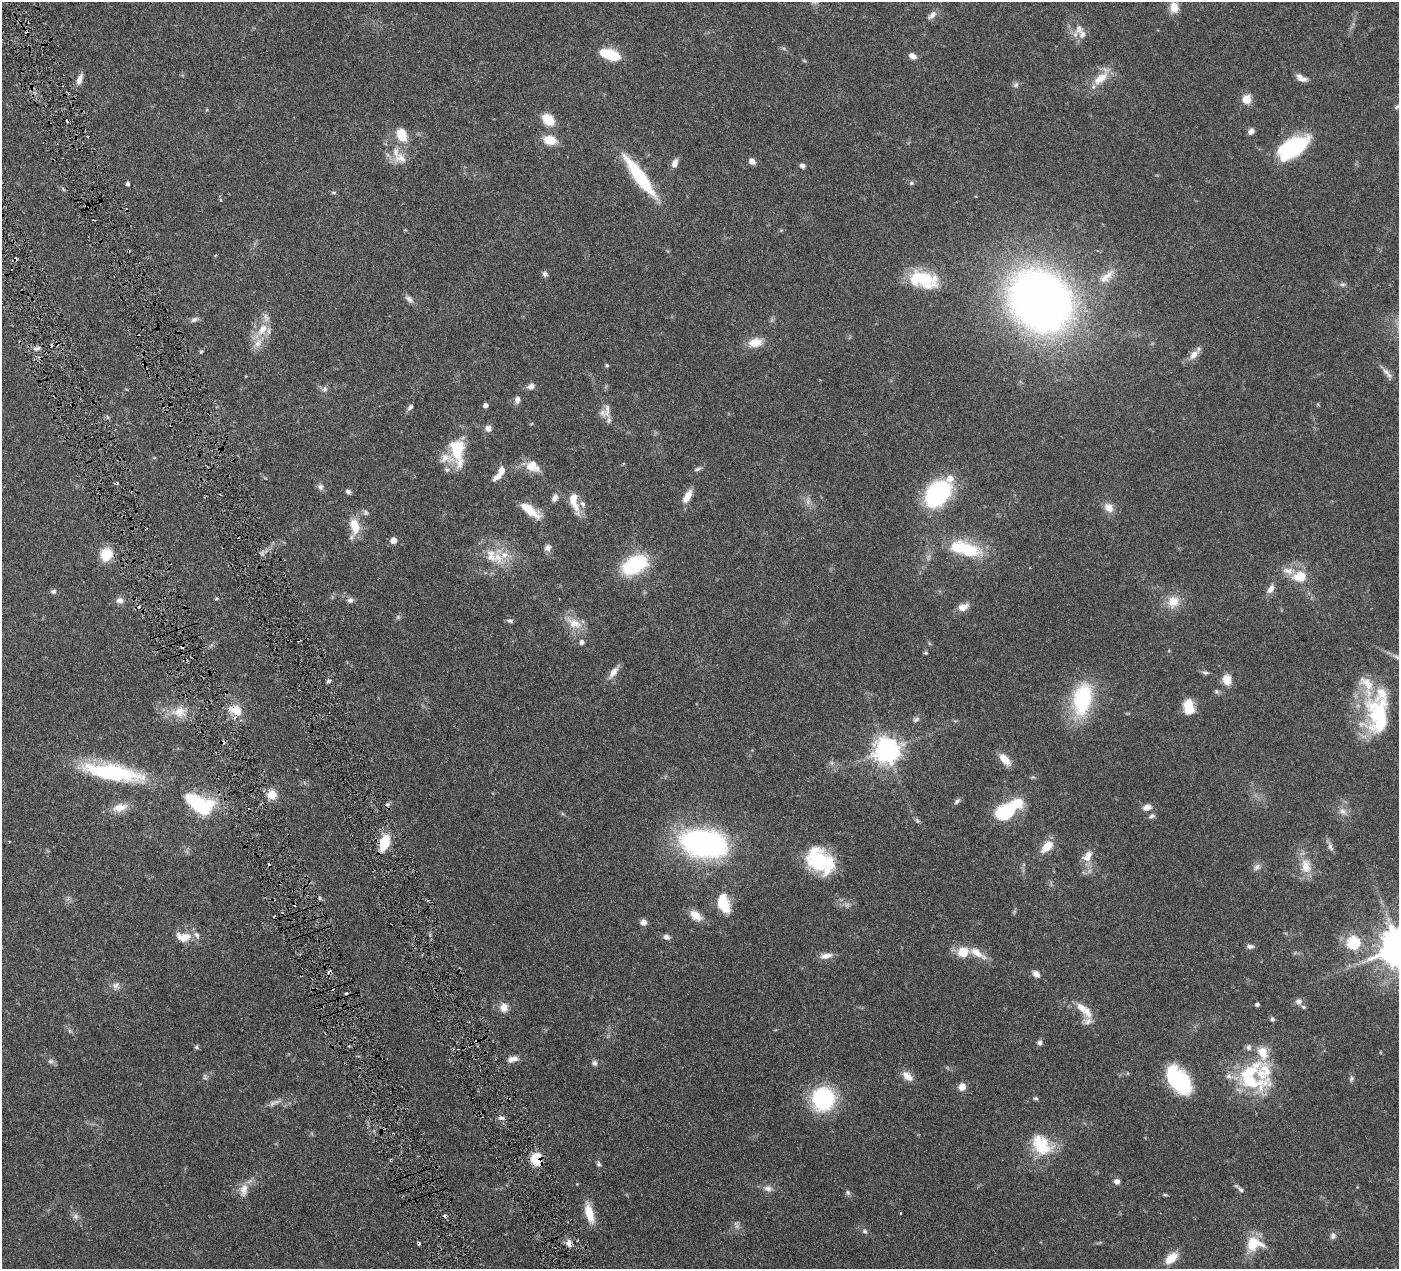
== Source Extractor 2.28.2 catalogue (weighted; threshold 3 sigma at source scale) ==
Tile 11 of 4 x 4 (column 3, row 3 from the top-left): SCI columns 2800-4196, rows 1570-2836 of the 5599 x 5543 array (HDU 1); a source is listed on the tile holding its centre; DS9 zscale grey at full resolution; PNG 1401 x 1271 px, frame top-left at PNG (2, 2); no overlay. Shown black and unused: <1% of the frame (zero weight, under 3 of 6 exposures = <1% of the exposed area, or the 3 px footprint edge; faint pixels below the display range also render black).
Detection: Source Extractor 2.28.2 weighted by HDU 2 'WHT'; one run over the whole footprint, this tile lists its part. Background 0.0864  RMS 0.0036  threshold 0.0149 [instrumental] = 3 sigma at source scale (4.09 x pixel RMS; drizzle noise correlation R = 1.36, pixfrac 0.8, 0.05/0.05 arcsec/px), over >= 5 px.
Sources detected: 210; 3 too faint to see at this stretch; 2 inside a brighter object's white glare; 16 cosmic-ray / hot-pixel residue — not listed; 24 inside a brighter listed object's ellipse — not listed separately; the other 165 listed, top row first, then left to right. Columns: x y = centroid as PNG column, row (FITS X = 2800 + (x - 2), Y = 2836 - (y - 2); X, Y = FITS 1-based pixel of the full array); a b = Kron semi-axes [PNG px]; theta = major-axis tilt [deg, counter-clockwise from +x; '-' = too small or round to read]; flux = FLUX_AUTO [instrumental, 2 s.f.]
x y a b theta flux
1174 7 14 11 -87 3.6
932 15 14 7 43 1.7
1079 29 14 12 85 3.2
610 55 18 8 -17 15
913 56 8 6 -30 2.1
1101 77 31 12 48 6.6
79 79 15 6 70 2.1
1303 79 13 6 -6 1.7
1016 85 8 7 - 0.93
1247 99 10 9 - 4.2
1397 107 7 4 44 0.59
548 119 16 10 -42 6.1
1251 131 7 6 - 1.6
402 135 17 11 -67 6.6
550 140 13 9 -11 6.5
1293 147 34 17 32 29
401 158 21 14 -23 5
752 161 8 6 -37 1.8
674 164 10 6 71 2.3
802 166 7 5 -27 1
639 176 51 11 -54 24
911 183 6 5 - 0.56
128 184 4 4 - 0.88
333 193 6 5 - 0.53
405 230 5 3 - 0.28
545 274 7 6 - 1.1
1106 276 27 11 41 5.5
922 279 35 19 -16 16
1342 284 8 5 0 0.8
409 299 13 7 -37 1.4
1040 301 46 38 -41 320
194 320 10 6 21 1.1
262 330 22 12 50 6.5
755 342 17 10 13 5.2
37 348 8 5 30 1
201 352 6 4 17 0.4
1194 354 15 8 47 3.1
607 365 5 4 - 0.53
1387 373 22 6 -51 2
531 386 9 7 19 1.7
324 389 9 8 - 1.2
517 399 8 6 70 1.5
486 405 4 4 - 1.4
410 407 9 6 49 0.97
607 410 23 7 -87 2.8
488 428 8 8 - 1.6
457 451 33 15 -83 13
533 466 18 13 -26 5.2
698 469 11 4 18 0.83
501 470 10 8 74 2.2
320 487 9 8 - 1.2
348 492 7 6 - 0.79
938 494 24 17 49 45
687 496 15 7 60 4.2
555 498 9 6 63 1.6
808 501 13 6 84 1.7
574 502 29 10 -75 5.5
1109 507 14 11 -44 3
530 510 22 8 -36 7.8
365 512 8 7 - 0.88
355 526 22 12 -78 6.6
393 540 5 5 - 3.7
548 548 9 8 - 1.5
967 550 38 19 -21 18
106 554 12 11 - 8.4
498 557 25 17 -66 8.4
635 565 24 14 29 28
1288 571 18 9 -14 3.3
1300 576 10 8 7 9.3
1271 589 13 8 60 2.1
53 591 7 6 - 0.91
216 599 5 3 - 0.33
120 600 10 8 8 1.6
350 600 8 7 - 1.2
1173 602 17 15 56 5.5
963 607 14 9 21 2.7
398 617 6 6 - 0.66
510 621 9 5 -15 0.76
574 623 23 12 -26 5.5
582 642 5 5 - 1.2
926 653 5 4 - 0.47
1396 657 14 5 -27 1.3
613 672 18 7 53 2.5
1205 673 9 5 -12 0.8
1227 679 15 11 -83 3.5
328 681 6 4 28 0.69
1216 692 7 7 - 0.71
1082 699 44 24 77 25
1189 707 15 10 -82 7.8
236 710 14 11 -41 5.7
179 712 19 16 1 5.9
1378 716 54 32 -89 30
916 719 9 6 33 0.98
887 750 8 8 - 340
1005 759 16 8 -49 4.2
112 772 60 15 -10 39
272 795 5 5 - 15
957 801 10 5 42 0.92
199 804 19 8 -39 38
120 807 20 11 13 4.4
1147 807 10 7 17 2.5
1007 811 34 15 34 20
1342 811 13 8 -35 2
1152 816 9 6 28 0.92
917 821 8 5 -48 0.67
9 841 4 2 - 0.25
384 842 15 9 68 10
704 843 48 28 -9 80
1047 847 16 9 45 5.4
1330 847 13 6 -65 1.3
1087 856 17 12 63 4
821 862 27 21 -25 24
1306 866 24 14 -84 6
1257 867 11 8 42 1.5
320 898 5 4 - 0.56
723 903 20 11 -72 10
696 915 16 10 -36 3.9
275 917 3 2 - 0.4
643 922 7 7 - 1.8
184 937 21 12 -4 5.1
666 937 8 6 -19 1.3
1353 943 6 6 - 34
1250 946 9 5 -3 1.2
963 952 14 13 - 5.8
977 953 25 9 -31 4.8
826 956 17 7 9 2.6
1036 974 9 7 -40 1.9
116 985 10 10 - 1.7
1299 1001 9 8 - 1.4
1257 1004 4 3 - 0.79
504 1007 11 9 -86 2.9
1081 1007 16 9 -47 3.7
1272 1019 6 5 - 0.77
1087 1021 15 13 81 2.4
1040 1043 7 6 - 0.99
196 1047 7 5 -28 0.57
513 1059 13 7 14 2.5
51 1061 8 7 - 0.91
594 1063 7 6 - 1
1264 1072 49 40 -67 22
908 1076 17 9 -42 2.8
1351 1079 9 6 65 0.77
1178 1080 25 14 -50 38
962 1087 7 6 - 3.4
1036 1098 6 5 - 0.59
823 1099 24 23 - 30
276 1102 15 6 15 1.8
1041 1145 30 22 -46 14
536 1159 13 11 -88 7.6
598 1164 8 5 -80 0.76
1117 1181 7 6 - 1.5
768 1188 12 9 -11 1.9
244 1190 18 11 82 3.5
1240 1190 12 5 -40 0.96
848 1193 7 6 - 0.74
1165 1195 6 4 -7 0.43
589 1213 24 9 -75 6.2
900 1213 4 3 - 0.23
75 1216 10 8 90 1.4
865 1231 7 6 - 0.83
1333 1236 10 8 70 1.2
418 1243 4 3 - 1.1
569 1243 10 7 -74 1.7
1253 1244 17 14 6 10
1171 1258 15 9 39 5.5
Overlapping masked pixels (flux is a lower limit): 5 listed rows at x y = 236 710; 275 917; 536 1159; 418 1243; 569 1243